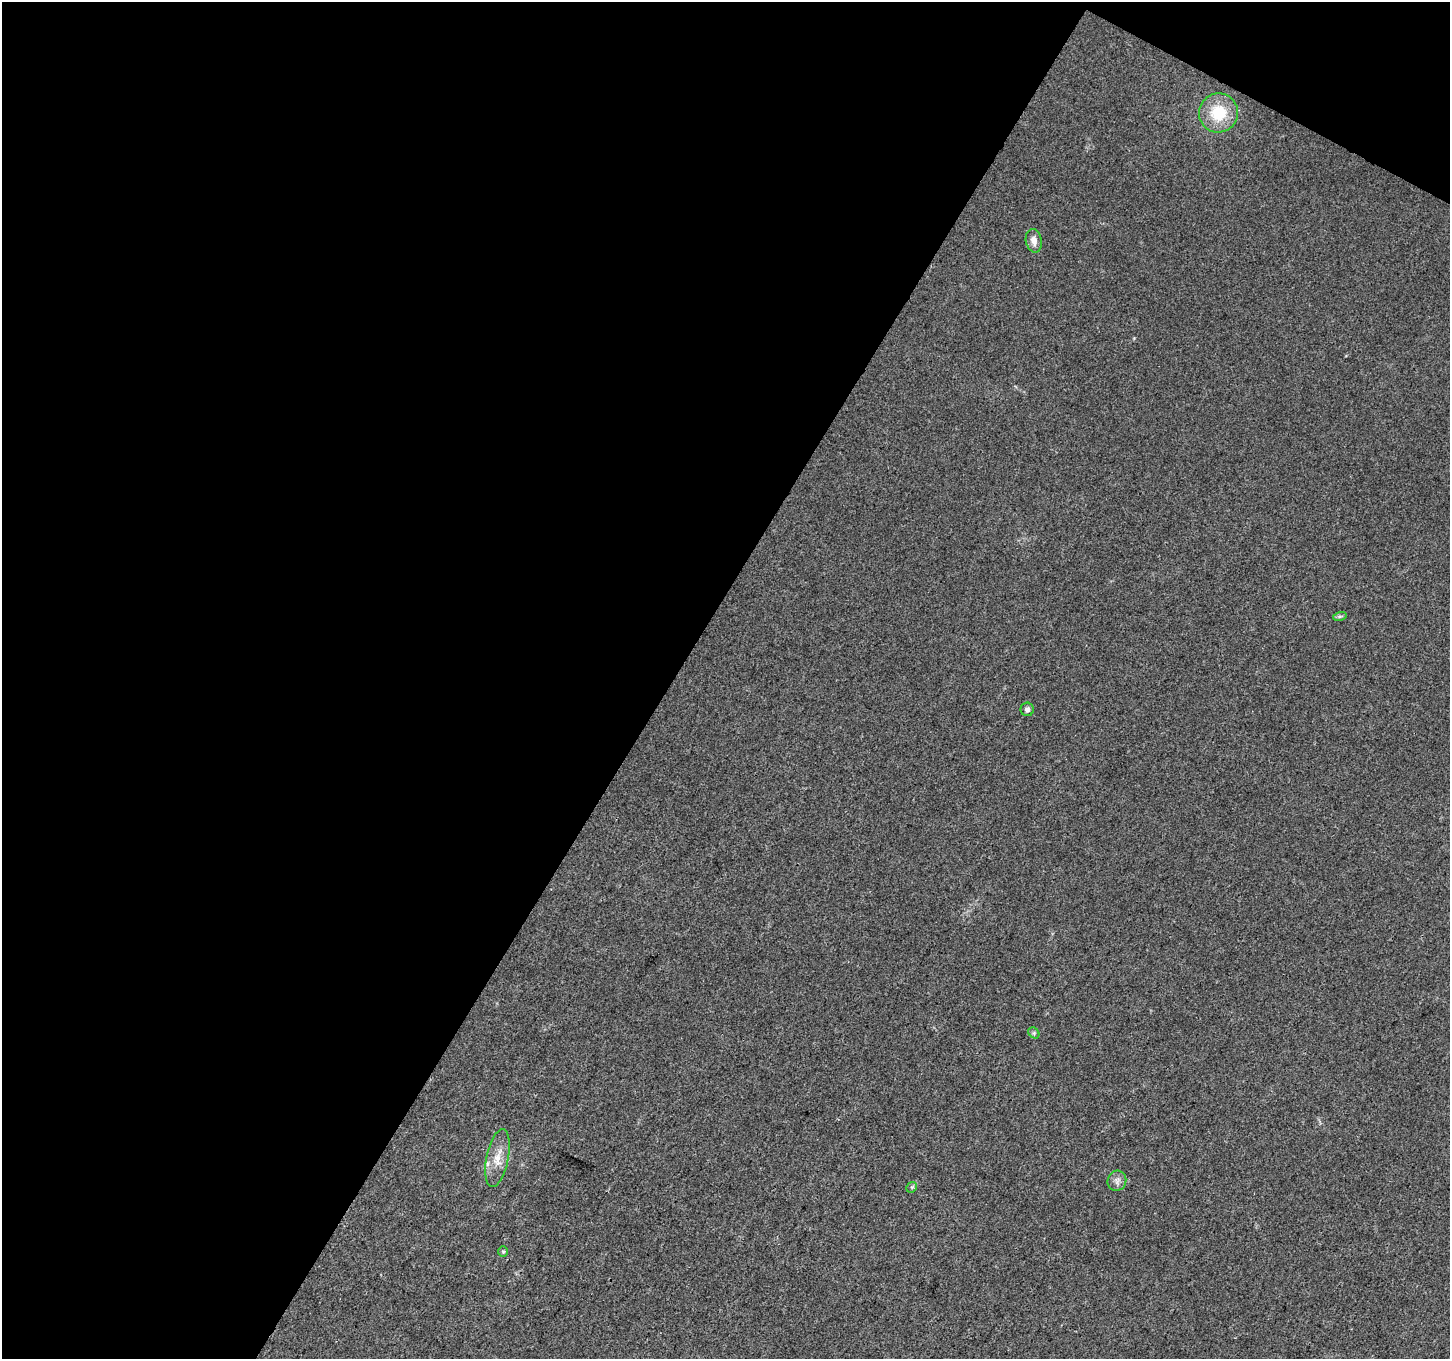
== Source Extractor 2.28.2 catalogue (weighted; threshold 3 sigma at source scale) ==
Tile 1 of 2 x 2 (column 1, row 1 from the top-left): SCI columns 2-1449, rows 1478-2834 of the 2898 x 2936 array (HDU 1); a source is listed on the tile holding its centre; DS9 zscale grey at full resolution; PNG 1452 x 1361 px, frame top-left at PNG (2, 2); each listed source drawn as its Kron ellipse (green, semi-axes under 4 px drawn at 4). Shown black and unused: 48% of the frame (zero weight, under 3 of 4 exposures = <1% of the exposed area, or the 3 px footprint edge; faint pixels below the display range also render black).
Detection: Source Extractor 2.28.2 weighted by HDU 2 'WHT'; one run over the whole footprint, this tile lists its part. Background 0.019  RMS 0.0043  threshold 0.0191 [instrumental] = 3 sigma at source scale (4.5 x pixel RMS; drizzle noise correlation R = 1.50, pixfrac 1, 0.0396/0.0396 arcsec/px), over >= 5 px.
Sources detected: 9; all 9 listed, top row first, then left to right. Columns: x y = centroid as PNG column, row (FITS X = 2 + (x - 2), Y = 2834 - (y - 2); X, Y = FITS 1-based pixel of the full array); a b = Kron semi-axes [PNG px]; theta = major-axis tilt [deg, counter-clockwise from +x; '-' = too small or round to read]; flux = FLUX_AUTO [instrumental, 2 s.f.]
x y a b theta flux
1219 113 20 19 - 15
1034 241 12 8 -79 2.7
1340 616 7 4 18 0.79
1027 709 7 6 - 1.4
1034 1033 6 5 - 0.83
497 1158 29 11 79 7.3
1117 1181 10 9 - 2.1
912 1187 6 4 44 0.69
503 1252 5 5 - 0.59